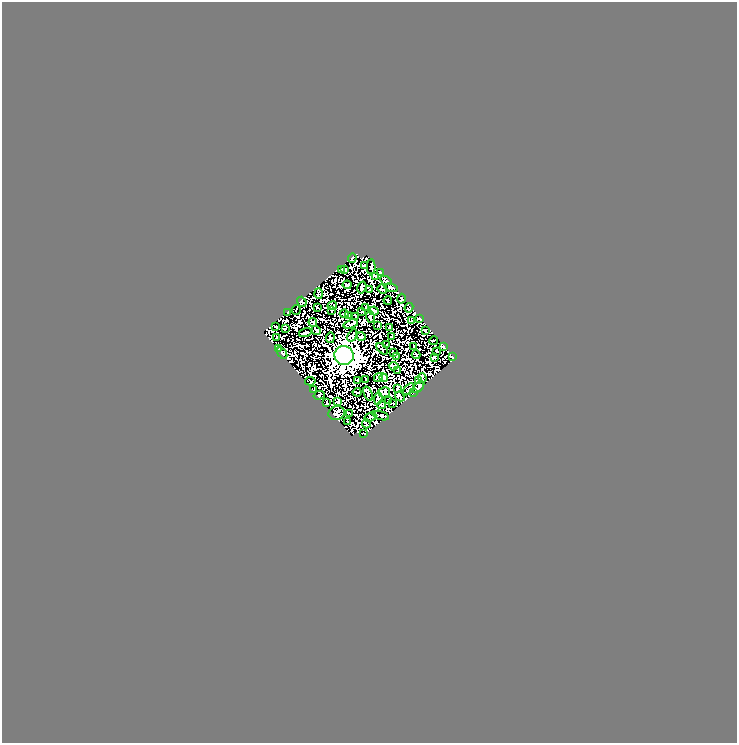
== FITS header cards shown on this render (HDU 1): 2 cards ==
NAXIS1  =                  735
NAXIS2  =                  741

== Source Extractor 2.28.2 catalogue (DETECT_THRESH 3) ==
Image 735 x 741 px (HDU 1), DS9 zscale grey, 1 PNG px = 1 image px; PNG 739 x 745 px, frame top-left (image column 1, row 741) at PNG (2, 2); each listed source drawn as its Kron ellipse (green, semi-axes under 4 px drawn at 4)
Background 0.0884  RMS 0.016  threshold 0.0473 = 3 sigma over >= 5 px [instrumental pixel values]
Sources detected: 94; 2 with non-positive FLUX_AUTO (blend fragments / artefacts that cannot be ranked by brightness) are neither listed nor drawn; the other 92 listed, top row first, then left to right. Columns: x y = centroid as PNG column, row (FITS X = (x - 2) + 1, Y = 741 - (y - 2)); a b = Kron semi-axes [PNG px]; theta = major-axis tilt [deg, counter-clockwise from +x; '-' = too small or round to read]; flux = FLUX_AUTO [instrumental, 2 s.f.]
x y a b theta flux
352 258 5 3 - 1.1
365 265 3 2 - 0.8
371 267 7 2 87 0.76
341 270 4 3 - 1
345 270 3 2 - 0.65
380 272 2 2 - 0.78
376 276 4 2 - 0.83
386 281 6 4 -27 1.6
347 285 4 2 - 0.85
362 287 6 3 74 1.3
391 288 7 3 -12 2.4
370 289 3 2 - 0.51
382 289 5 3 - 0.74
319 294 5 3 - 1.3
401 299 5 2 - 0.9
388 300 4 2 - 0.82
302 302 5 2 - 0.89
332 306 5 2 - 0.77
366 307 3 2 - 0.7
318 308 3 2 - 0.72
409 308 5 3 - 1.2
296 310 5 2 - 1
331 310 3 2 - 0.78
374 311 4 3 - 1.3
362 312 3 2 - 0.82
288 313 4 2 - 0.58
344 314 4 2 - 0.73
348 315 3 2 - 0.71
355 317 3 2 - 0.59
370 317 6 2 -74 1.2
419 319 4 2 - 0.9
412 321 3 2 - 0.64
313 322 4 3 - 1.1
351 324 7 3 17 1.2
378 325 3 2 - 0.88
276 327 3 2 - 1.3
390 327 3 2 - 0.72
285 328 3 2 - 0.7
316 330 5 2 - 1.3
425 331 3 2 - 0.7
305 333 6 2 15 1.3
352 335 6 4 58 1.1
391 336 3 2 - 0.63
361 337 5 3 - 1.5
276 338 3 2 - 0.92
330 338 5 4 - 1.3
433 341 4 2 - 0.45
386 345 3 2 - 0.74
414 347 3 2 - 0.82
444 347 3 2 - 0.8
278 348 4 2 - 1
382 349 7 2 -43 0.99
436 351 4 2 - 0.76
393 352 4 2 - 0.96
282 353 6 2 -57 1.6
344 355 10 9 - 1100
416 355 4 2 - 0.82
397 357 3 2 - 0.88
434 357 3 2 - 0.78
452 357 3 2 - 0.65
394 366 5 3 - 2.1
398 371 3 2 - 0.55
378 378 5 4 - 0.98
384 378 4 4 - 11
422 378 4 4 - 0.9
366 379 3 2 - 0.68
358 380 4 2 - 0.95
310 381 5 3 - 0.38
418 381 3 3 - 0.98
418 387 7 3 44 2.2
397 389 3 2 - 0.64
409 389 7 3 50 1.4
314 390 3 2 - 0.92
357 392 4 2 - 1.2
384 392 6 5 - 2.1
414 392 3 2 - 0.67
368 394 7 3 -69 1.3
319 395 5 3 - 1.4
400 396 5 3 - 1.2
378 399 6 3 81 1.2
388 400 3 2 - 0.7
337 401 4 2 - 1
327 403 4 2 - 0.6
393 404 2 2 - 0.89
381 405 4 2 - 0.96
337 413 8 7 - 3.1
349 413 3 2 - 0.66
381 416 8 2 -17 1.4
370 417 6 4 28 0.76
348 422 3 2 - 0.61
366 424 4 2 - 0.86
364 433 3 2 - 0.91
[2 non-positive-flux detections neither listed nor drawn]